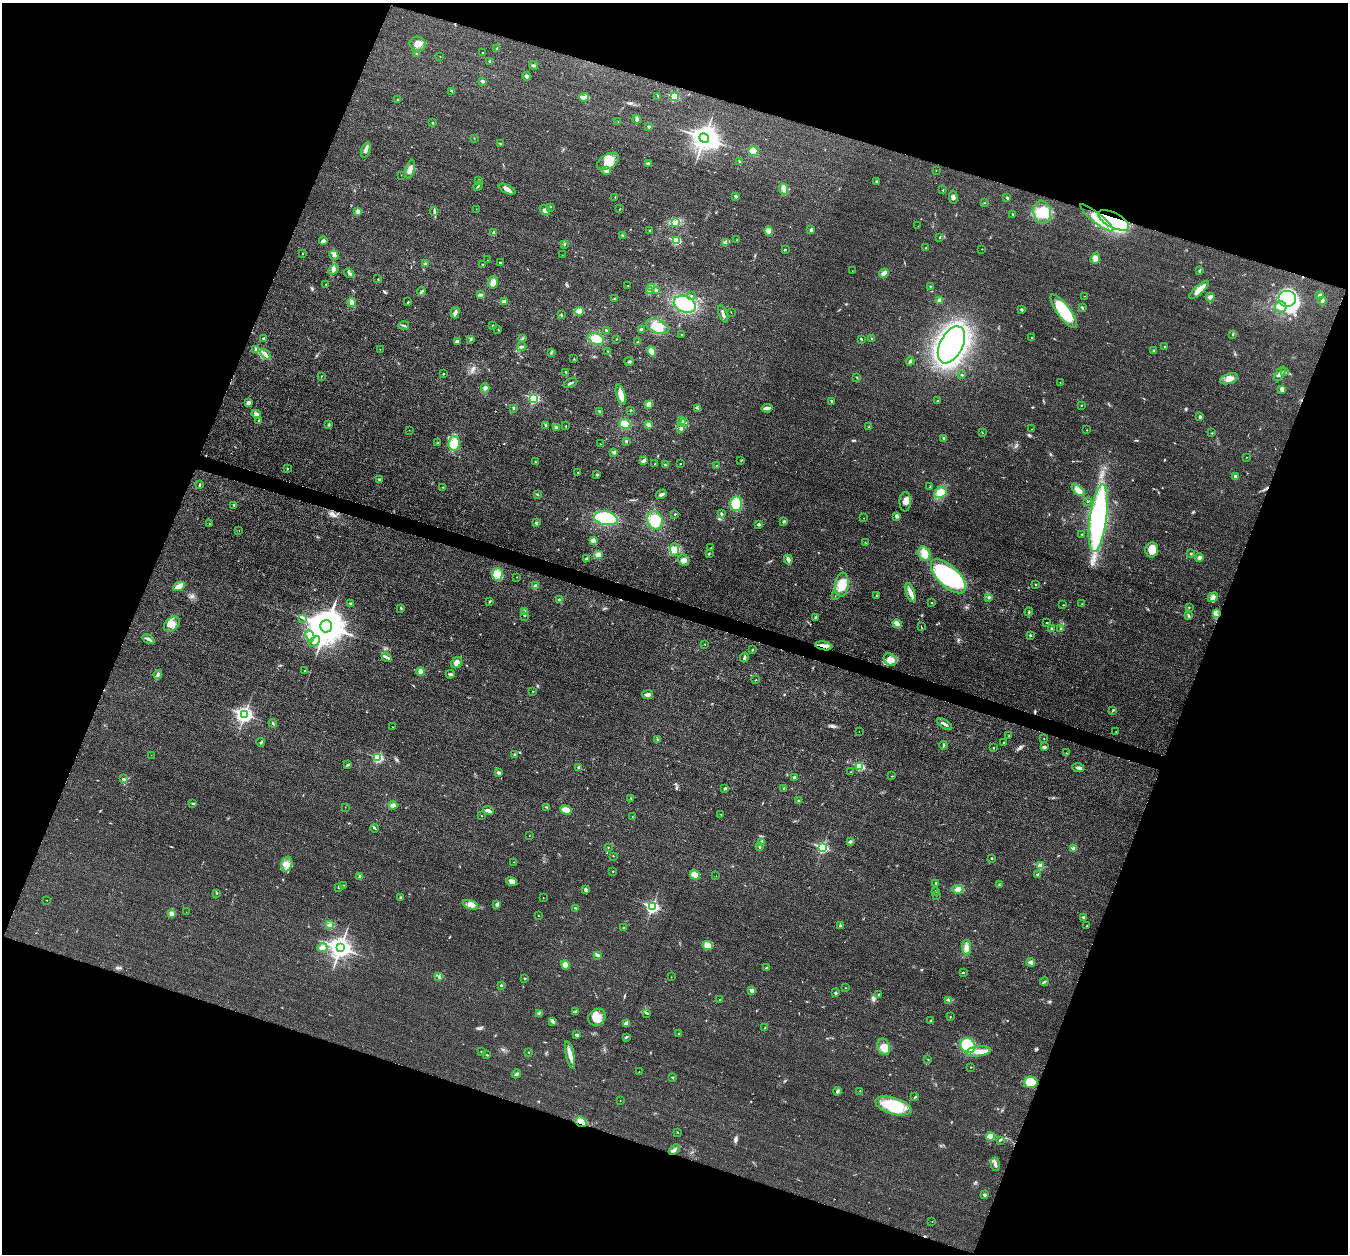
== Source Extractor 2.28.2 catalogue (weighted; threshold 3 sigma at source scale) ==
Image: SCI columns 3-5384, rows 137-5141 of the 5390 x 5407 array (HDU 1 of 3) = the unmasked area's bounding box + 8 px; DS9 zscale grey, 4 x 4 block average (1 PNG px = mean of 4 x 4 image px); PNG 1350 x 1256 px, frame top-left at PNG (2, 3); each listed source drawn as its Kron ellipse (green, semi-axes under 4 px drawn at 4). Shown black and unused: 40% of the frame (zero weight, under 3 of 4 exposures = <1% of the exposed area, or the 3 px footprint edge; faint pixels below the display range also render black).
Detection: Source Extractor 2.28.2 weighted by HDU 2 'WHT'. Background 0.0314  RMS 0.0049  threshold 0.0219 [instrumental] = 3 sigma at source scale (4.5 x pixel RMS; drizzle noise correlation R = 1.50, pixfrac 1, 0.05/0.05 arcsec/px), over >= 5 px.
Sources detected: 454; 2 inside a brighter object's white glare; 4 cosmic-ray / hot-pixel residue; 1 long thin detection or spike segment (spike, bleed or trail) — neither listed nor drawn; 3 coinciding with a brighter row at this scale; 9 inside a brighter listed object's ellipse — not listed separately; the other 435 listed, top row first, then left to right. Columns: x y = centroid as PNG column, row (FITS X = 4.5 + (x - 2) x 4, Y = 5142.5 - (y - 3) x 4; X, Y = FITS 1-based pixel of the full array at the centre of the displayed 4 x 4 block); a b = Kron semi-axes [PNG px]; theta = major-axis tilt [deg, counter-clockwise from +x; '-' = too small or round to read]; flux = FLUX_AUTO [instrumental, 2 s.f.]
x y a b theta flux
418 44 8 7 - 21
497 48 2 2 - 1.3
483 53 2 2 - 1.8
417 54 2 2 - 3.5
440 57 2 2 - 0.87
490 61 2 2 - 2.9
533 65 4 2 - 4.2
527 76 4 3 - 7.9
483 81 3 2 - 5.8
452 91 3 2 - 3.3
658 96 4 2 - 2.7
584 97 5 3 - 7.1
674 97 2 2 - 150
398 99 3 2 - 1.5
637 119 4 3 - 5.4
618 121 2 2 - 0.82
432 123 2 2 - 2.8
649 126 2 2 - 11
474 138 2 2 - 0.82
704 138 5 3 - 2700
500 144 4 2 - 3.9
366 150 8 4 69 9.9
753 151 5 5 - 19
608 161 12 7 30 39
739 161 3 2 - 2.2
648 163 4 2 - 6
410 169 10 4 75 16
606 170 3 3 - 12
936 171 2 2 - 0.7
401 175 2 2 - 0.42
478 180 3 2 - 2.5
876 181 2 2 - 2.3
478 186 5 2 - 2.7
507 189 9 4 -27 12
784 189 6 3 -67 9.6
943 190 2 2 - 1.3
736 196 2 2 - 15
615 197 2 2 - 1.4
953 197 6 3 -81 6.4
1007 198 3 2 - 2.6
984 203 2 2 - 0.97
551 207 2 2 - 1
476 209 2 2 - 0.74
620 209 2 2 - 0.95
545 210 6 3 -40 6.7
358 211 4 3 - 8.5
434 211 4 2 - 4.1
1042 212 11 9 -78 50
1012 214 4 2 - 1.5
1097 218 21 5 -39 46
1113 220 17 7 -28 370
675 223 3 2 - 1.9
918 226 2 2 - 0.55
650 230 2 2 - 4.4
811 230 3 2 - 5.3
769 231 4 4 - 30
493 233 3 2 - 2.4
623 235 2 2 - 1.5
940 237 2 2 - 1.5
737 240 2 2 - 2.3
323 241 4 3 - 7.5
676 241 2 2 - 150
725 242 3 2 - 3.2
564 245 2 2 - 1.4
925 248 2 2 - 1.3
785 249 3 2 - 1.6
982 249 2 2 - 0.84
302 253 3 2 - 1.3
334 255 5 2 - 6.1
562 255 2 2 - 0.81
1095 258 6 4 70 9.2
487 260 2 2 - 0.55
500 263 2 2 - 5.8
425 264 3 2 - 4.3
483 265 4 2 - 2.5
334 270 6 3 45 7.8
852 271 2 2 - 0.52
1199 271 3 2 - 3.8
349 273 5 2 - 5.1
884 273 5 4 - 9.4
378 279 2 2 - 1.3
493 282 6 4 79 19
326 284 2 2 - 1.3
628 285 2 2 - 1.6
930 286 2 2 - 1.6
651 288 3 3 - 3.9
656 290 3 2 - 3.2
1199 290 12 4 42 24
649 291 3 2 - 3.2
421 292 5 2 - 5.4
481 294 3 2 - 2.2
1320 295 3 3 - 5
692 296 2 2 - 1.3
1084 296 2 2 - 0.71
1210 297 4 4 - 8.5
614 299 3 2 - 2.2
1287 299 9 8 - 390
939 300 3 3 - 6.3
1322 301 4 2 - 5.9
351 302 4 4 - 11
408 302 2 2 - 2.2
504 302 4 3 - 8.6
685 304 11 8 -23 170
1281 307 6 5 - 20
1082 308 4 2 - 3.1
1022 310 3 2 - 2.8
579 311 4 3 - 25
1064 311 20 6 -53 130
731 312 2 2 - 0.84
455 313 6 3 76 11
723 314 9 2 -68 9.4
561 315 2 2 - 1.4
404 325 5 2 - 3.7
493 325 2 2 - 1.9
657 326 12 6 -21 33
498 329 2 2 - 0.79
641 329 3 2 - 5.3
606 330 3 2 - 3.3
681 334 2 2 - 1.9
1233 334 2 2 - 1.9
264 338 2 2 - 12
522 338 3 2 - 3.8
871 338 2 2 - 1.3
1031 338 2 2 - 2.6
471 339 3 2 - 3.6
596 339 8 5 -23 50
616 339 2 2 - 0.87
861 339 4 2 - 2
457 341 4 3 - 4.9
638 342 3 2 - 2
951 345 20 11 63 1000
1164 346 2 2 - 1.7
522 347 5 2 - 5.1
380 349 2 2 - 0.74
256 350 4 3 - 9.3
1154 351 2 2 - 2.5
551 352 2 2 - 1.3
608 352 3 2 - 2
652 352 5 4 - 23
265 354 6 3 -49 11
574 359 2 2 - 1.1
629 361 4 2 - 3.6
910 361 4 2 - 4.5
1285 372 2 2 - 3
566 373 2 2 - 1.8
443 374 2 2 - 1.6
1280 374 8 4 62 10
962 375 2 2 - 2.7
321 376 2 2 - 0.86
857 378 2 2 - 1.3
1229 379 9 5 18 18
1060 382 2 2 - 1.7
570 383 7 2 23 5.3
485 388 4 3 - 8.7
1282 389 4 3 - 12
621 395 10 4 -73 27
534 398 3 2 - 290
832 401 2 2 - 4.5
938 401 2 2 - 3.2
249 402 3 3 - 7.3
649 404 4 3 - 13
1081 405 2 2 - 0.87
514 408 3 2 - 2.8
697 408 2 2 - 2
767 408 6 2 7 15
631 410 2 2 - 1.2
600 411 3 2 - 4.4
256 414 5 4 - 8.6
1200 417 4 2 - 4.9
258 420 2 2 - 1.4
682 420 4 2 - 6.6
685 422 3 2 - 5.5
625 424 5 5 - 26
649 424 2 2 - 33
329 425 2 2 - 2.3
545 425 3 2 - 4.2
566 426 2 2 - 1
869 427 2 2 - 0.76
556 428 4 2 - 3.9
681 428 3 2 - 5.5
1032 429 2 2 - 0.61
409 430 2 2 - 0.59
1087 430 2 2 - 1.2
982 432 3 2 - 1.4
1212 433 2 2 - 0.99
944 438 3 2 - 3
626 441 2 2 - 3
438 443 2 2 - 1.6
454 443 7 5 81 41
600 444 2 2 - 0.76
614 452 3 2 - 5
1247 457 2 2 - 0.74
741 460 2 2 - 1.2
643 461 4 2 - 11
535 462 2 2 - 1.3
655 464 2 2 - 1.9
680 464 2 2 - 2.1
665 465 2 2 - 1.2
716 465 2 2 - 1.4
287 469 2 2 - 3.9
578 472 2 2 - 2.1
597 475 2 2 - 3.1
1236 476 2 2 - 17
380 479 3 2 - 2.8
200 485 3 2 - 2.3
443 487 2 2 - 1.4
930 487 3 2 - 2
1078 490 8 3 -39 20
940 493 6 5 - 39
537 494 2 2 - 1.6
661 494 6 3 31 5.9
905 502 10 5 89 17
1087 502 2 2 - 0.9
736 504 7 6 - 49
234 505 3 2 - 2.1
721 513 3 2 - 4
675 514 2 2 - 2.2
897 516 4 3 - 5.2
606 518 12 7 -11 150
864 518 2 2 - 0.7
1098 518 34 8 82 560
655 520 9 7 -68 60
784 521 3 3 - 3.6
536 523 3 3 - 3.5
209 524 2 2 - 1
759 524 3 2 - 6.4
239 530 2 2 - 0.7
1082 534 2 2 - 2.2
593 540 3 2 - 3.6
866 543 2 2 - 0.78
711 548 2 2 - 2
674 550 6 4 -90 14
1152 550 7 6 - 33
709 553 2 2 - 1.5
924 553 7 5 -61 28
1191 554 3 2 - 1.5
598 555 4 3 - 19
1199 557 4 4 - 6.9
586 559 3 2 - 5.7
788 559 5 3 - 9.4
684 560 6 5 - 11
497 574 6 5 - 21
948 576 22 10 -44 340
517 577 2 2 - 1.4
1036 584 2 2 - 5
842 585 12 6 82 47
179 586 6 3 28 30
535 586 4 3 - 6.1
910 593 10 3 -73 14
835 596 2 2 - 0.77
876 596 3 2 - 1.8
989 597 3 2 - 4.3
1213 597 6 4 42 9.7
559 600 3 2 - 3
490 601 2 2 - 1.6
350 603 2 2 - 6.9
931 603 2 2 - 0.93
1082 604 2 2 - 0.86
1063 605 2 2 - 0.81
1189 607 2 2 - 1.1
401 608 3 2 - 2.2
524 611 2 2 - 1.5
1029 612 4 2 - 3.5
1216 614 2 2 - 1.7
1189 615 3 2 - 4
525 616 2 2 - 0.99
815 617 4 3 - 3.7
303 618 2 2 - 1.2
1047 623 2 2 - 1.6
172 624 9 6 41 22
897 624 4 4 - 9
326 626 6 6 - 8800
921 627 3 2 - 1.4
1051 628 3 2 - 2.7
1061 628 4 2 - 3
1030 635 3 2 - 2.9
310 636 6 4 -64 22
148 639 6 2 -34 5.9
314 641 6 4 44 13
705 644 2 2 - 0.89
824 646 9 3 -10 16
752 650 2 2 - 1.8
386 657 5 2 - 5.7
744 657 5 2 - 4.5
890 659 7 5 -39 20
456 663 6 5 - 14
304 670 2 2 - 2.8
420 672 4 3 - 7.8
450 674 4 3 - 5.1
158 675 4 2 - 4.9
756 680 2 2 - 1.3
533 691 2 2 - 0.74
647 695 5 3 - 7.9
1113 710 2 2 - 1.5
245 714 3 2 - 820
273 723 4 2 - 3.2
945 724 8 2 -33 9.2
392 727 2 2 - 0.81
859 731 2 2 - 0.45
1116 732 2 2 - 2.1
1009 736 2 2 - 1.7
1044 739 2 2 - 0.9
657 740 2 2 - 1.2
261 742 4 2 - 3.1
1004 743 2 2 - 0.98
943 745 4 2 - 3.8
1044 747 4 2 - 5.7
993 748 2 2 - 1.9
1066 753 2 2 - 0.7
151 755 2 2 - 0.43
514 755 3 2 - 3.7
378 758 2 2 - 230
348 765 3 2 - 3.2
860 766 3 2 - 150
1078 767 6 4 -6 7.8
579 768 3 3 - 7.4
851 772 2 2 - 0.7
499 773 3 2 - 8.7
891 776 2 2 - 0.97
794 777 3 2 - 5.1
123 779 3 3 - 4.6
783 788 2 2 - 1.9
725 789 3 2 - 3
631 798 2 2 - 1
798 801 3 2 - 2.5
193 803 3 2 - 2.9
393 805 4 3 - 11
345 807 2 2 - 0.75
546 807 4 2 - 1.9
566 810 6 4 -26 25
488 811 5 3 - 8.9
721 814 2 2 - 0.78
481 816 2 2 - 1
632 816 2 2 - 0.79
375 828 4 2 - 4
529 836 2 2 - 0.74
762 842 4 3 - 7.1
850 842 3 3 - 4.6
608 847 2 2 - 1.1
760 847 3 2 - 3.1
822 848 3 2 - 380
1074 849 2 2 - 39
613 856 2 2 - 0.88
991 858 3 2 - 1.9
513 862 2 2 - 0.65
287 864 7 5 72 18
1040 866 2 2 - 74
613 871 2 2 - 1.4
1038 874 2 2 - 1.5
695 875 5 4 - 30
360 876 3 2 - 1.8
716 876 2 2 - 0.46
512 881 5 4 - 13
936 883 3 2 - 2.8
343 885 2 2 - 0.94
999 885 2 2 - 1.9
338 887 3 2 - 2
958 889 5 4 - 14
586 890 4 3 - 4.7
935 891 2 2 - 2.6
216 893 2 2 - 1.5
936 895 2 2 - 0.88
400 898 3 2 - 2.5
543 898 2 2 - 0.64
47 900 2 2 - 1.2
497 904 3 3 - 6.8
470 905 8 4 -20 14
652 907 3 2 - 520
575 908 2 2 - 1.2
186 912 2 2 - 0.6
171 914 3 3 - 9.7
538 916 2 2 - 0.89
1083 917 3 2 - 3.9
330 925 2 2 - 2.5
840 926 2 2 - 4.7
1087 926 2 2 - 1.9
624 928 3 2 - 3.5
708 945 5 4 - 13
322 947 5 4 - 10
340 948 4 3 - 2100
966 948 7 4 -85 16
598 955 3 2 - 5.3
1031 962 4 3 - 11
565 965 5 3 - 7.2
766 968 2 2 - 5.9
963 973 2 2 - 2.9
439 977 4 3 - 4.1
671 977 2 2 - 0.99
525 979 3 2 - 2.3
1044 982 4 2 - 4.1
501 985 2 2 - 6
845 988 2 2 - 1.1
752 990 2 2 - 32
835 993 2 2 - 1.6
879 994 2 2 - 2
719 1000 2 2 - 0.81
949 1000 3 2 - 2.8
575 1012 4 2 - 3.5
539 1013 3 2 - 2.2
647 1013 2 2 - 3.3
597 1017 9 7 38 30
950 1017 2 2 - 1.6
552 1021 4 3 - 4.7
931 1021 2 2 - 2
626 1023 3 3 - 8.6
765 1028 2 2 - 1.3
679 1034 2 2 - 3.8
577 1035 3 2 - 6.5
626 1037 4 2 - 3
968 1045 8 7 - 100
884 1047 8 6 -69 25
979 1051 12 5 6 28
481 1052 2 2 - 1.2
528 1052 2 2 - 0.96
487 1055 2 2 - 1.4
570 1055 14 3 -77 20
928 1060 2 2 - 0.88
971 1067 2 2 - 0.69
639 1072 2 2 - 0.95
516 1074 4 2 - 6.5
672 1077 2 2 - 2.6
1031 1082 7 6 - 56
837 1091 4 2 - 5.7
860 1091 2 2 - 1.5
915 1097 4 2 - 2.1
620 1101 2 2 - 1.1
893 1106 18 8 -16 150
581 1122 6 4 -38 24
678 1132 2 2 - 1.4
990 1137 4 3 - 18
1000 1140 3 2 - 2
674 1150 6 2 42 5.3
995 1164 7 2 -81 8
984 1195 2 2 - 6.6
932 1222 2 2 - 0.83
Overlapping masked pixels (flux is a lower limit): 3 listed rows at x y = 1113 220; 824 646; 581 1122
Diffuse or blended objects may show on this block-average render without a row.